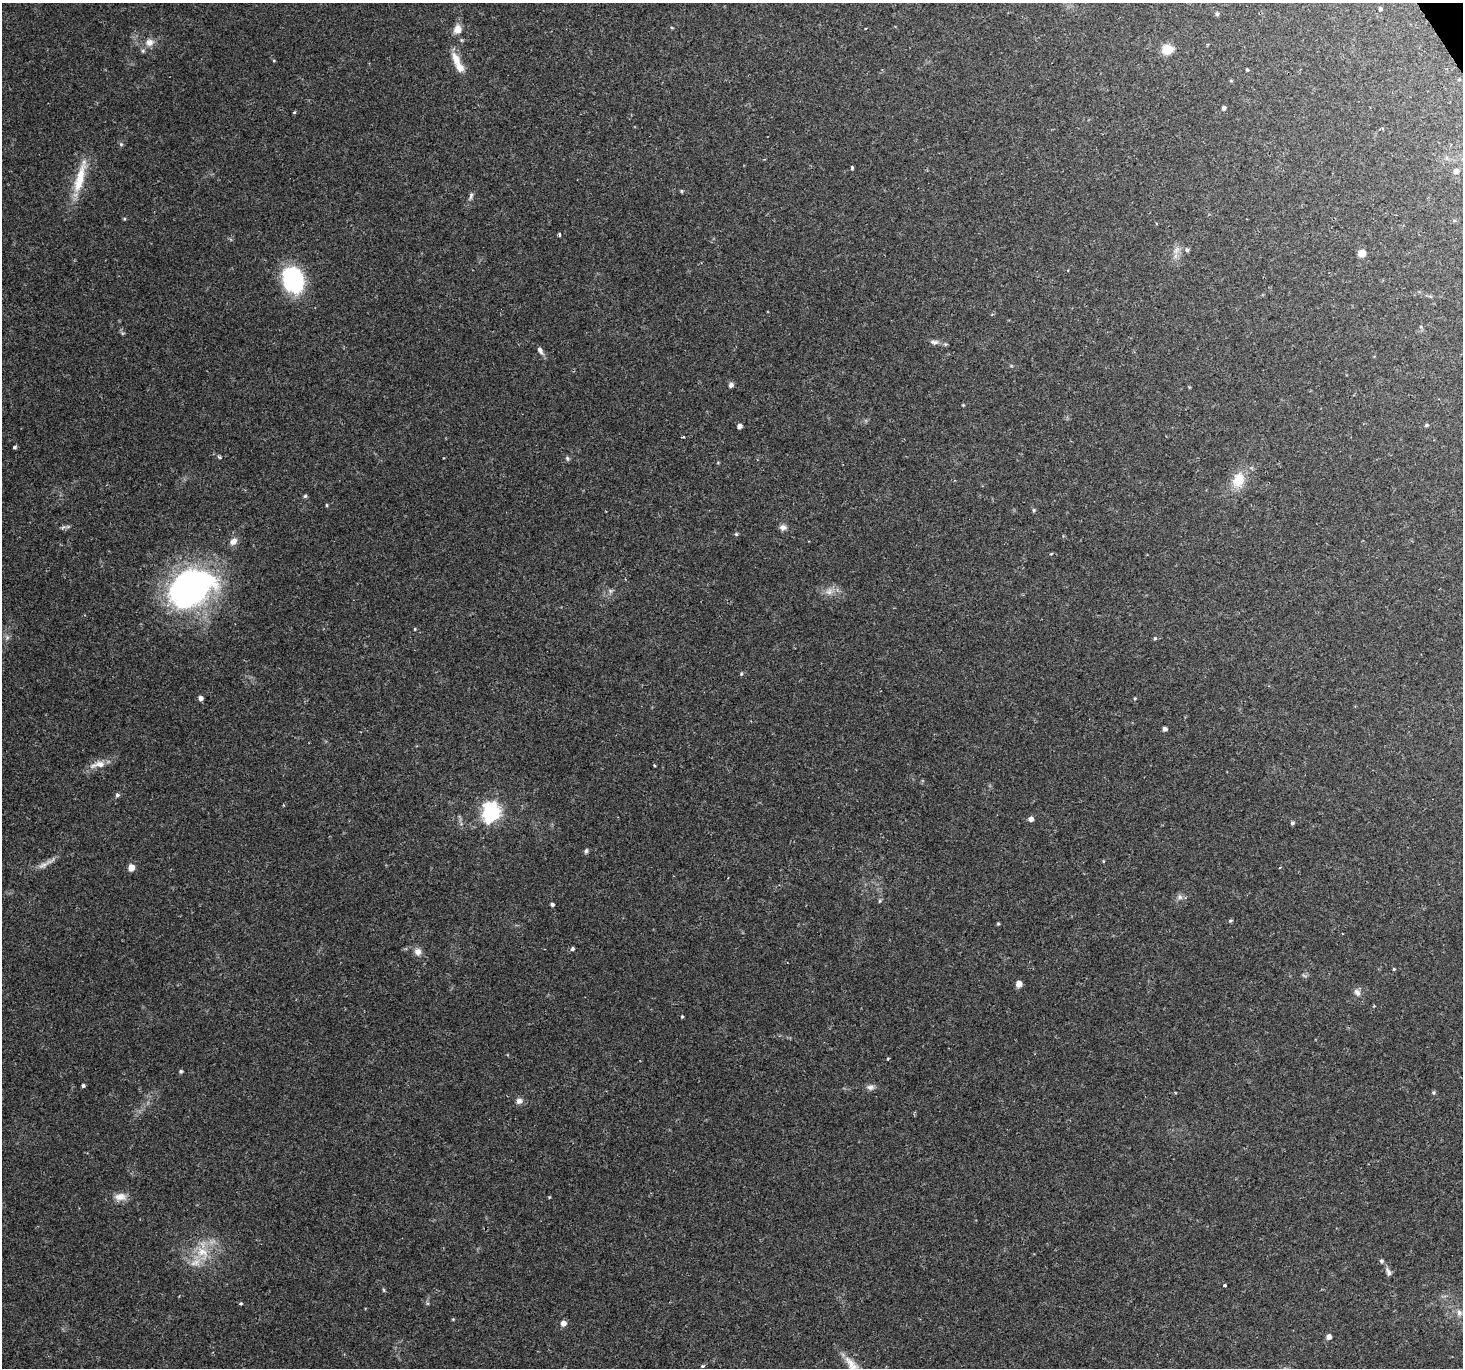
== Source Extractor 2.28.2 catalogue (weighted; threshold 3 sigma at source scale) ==
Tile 10 of 4 x 4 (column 2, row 3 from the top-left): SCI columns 1466-2926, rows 1555-2920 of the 6101 x 5900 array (HDU 1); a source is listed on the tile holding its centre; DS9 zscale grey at full resolution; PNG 1465 x 1370 px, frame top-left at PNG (2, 3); no overlay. Shown black and unused: <1% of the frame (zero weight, under 2 of 3 exposures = <1% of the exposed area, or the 3 px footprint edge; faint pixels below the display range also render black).
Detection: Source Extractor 2.28.2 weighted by HDU 2 'WHT'; one run over the whole footprint, this tile lists its part. Background 0.0506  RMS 0.0037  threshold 0.0166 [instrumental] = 3 sigma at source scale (4.5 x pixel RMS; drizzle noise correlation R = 1.50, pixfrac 1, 0.0396/0.0396 arcsec/px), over >= 5 px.
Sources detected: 94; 1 cosmic-ray / hot-pixel residue — not listed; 2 inside a brighter listed object's ellipse — not listed separately; the other 91 listed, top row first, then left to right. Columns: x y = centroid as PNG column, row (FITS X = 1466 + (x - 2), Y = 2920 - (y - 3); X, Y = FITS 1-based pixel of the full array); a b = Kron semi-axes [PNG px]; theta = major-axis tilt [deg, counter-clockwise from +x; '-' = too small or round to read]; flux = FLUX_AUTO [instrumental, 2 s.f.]
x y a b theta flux
1380 9 4 3 - 0.66
1217 14 5 4 - 0.7
457 29 10 9 - 2.9
149 42 12 10 30 2.9
1167 49 11 10 - 5.8
456 59 22 10 -68 4.6
274 61 5 3 - 0.31
1247 70 4 3 - 0.41
1224 108 5 4 - 0.88
294 112 4 3 - 0.5
121 144 5 5 - 0.56
852 167 3 3 - 2.2
1456 171 6 5 - 1.8
80 178 50 10 75 11
681 191 5 4 - 0.46
471 196 12 5 74 1.1
124 219 5 3 - 0.33
559 234 3 3 - 0.95
1176 250 10 5 55 1.4
1187 250 5 4 - 0.69
1362 253 7 7 - 3.4
293 280 26 21 -69 33
934 342 14 6 -3 1.6
540 350 11 6 -59 1.4
731 385 6 5 - 1.2
963 405 4 3 - 0.33
1426 425 6 4 22 0.5
739 426 4 4 - 1.6
683 436 3 3 - 0.44
15 447 4 3 - 0.87
220 457 5 3 - 0.6
567 458 7 5 -60 0.7
1238 480 20 15 67 8
305 496 5 5 - 0.56
327 505 5 3 - 0.36
1034 510 5 4 - 0.49
783 527 9 7 4 1.5
736 534 5 4 - 0.47
233 541 11 8 40 2.1
191 588 56 39 32 94
610 591 7 4 -89 0.7
829 592 9 9 - 2.2
415 629 4 3 - 0.34
7 637 6 6 - 0.94
1155 638 5 4 - 0.46
741 674 5 4 - 0.46
201 698 4 4 - 1.4
1135 698 5 3 - 0.35
1164 729 4 4 - 1.2
98 764 25 9 12 3.9
654 765 3 3 - 0.34
117 795 5 5 - 0.79
491 812 8 7 - 130
1031 819 5 5 - 1.8
1292 823 5 4 - 0.73
586 851 7 5 80 0.68
1103 861 5 3 - 0.29
43 865 15 6 25 2.1
131 868 6 5 - 3.6
1180 897 7 6 - 1.1
880 901 6 4 88 0.44
552 904 4 3 - 0.72
1230 921 6 4 18 0.5
998 924 4 4 - 0.41
572 949 6 5 - 0.69
418 952 10 9 - 2.2
1394 969 4 3 - 0.34
1019 984 5 5 - 3.3
1357 993 10 7 -57 1.6
682 1017 3 3 - 0.43
888 1059 4 3 - 0.32
181 1071 4 4 - 0.68
83 1086 4 4 - 0.66
870 1087 11 8 1 1.5
1175 1092 4 2 - 0.34
1433 1092 5 5 - 0.59
519 1101 9 8 - 1.6
120 1197 18 10 3 3.3
549 1197 5 3 - 0.28
202 1252 17 13 -8 7.1
1381 1261 6 5 - 0.68
1388 1272 12 6 -66 1.4
1225 1285 3 3 - 0.66
384 1290 6 3 -71 0.43
240 1303 4 4 - 0.57
1459 1312 8 8 - 1.7
453 1319 5 3 - 0.32
563 1323 6 5 - 2.2
1329 1337 6 5 - 1.7
852 1364 28 11 -49 5.6
703 1366 4 3 - 0.62
Isophote crosses this tile's border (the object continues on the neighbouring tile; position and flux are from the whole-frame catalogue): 1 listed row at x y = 852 1364